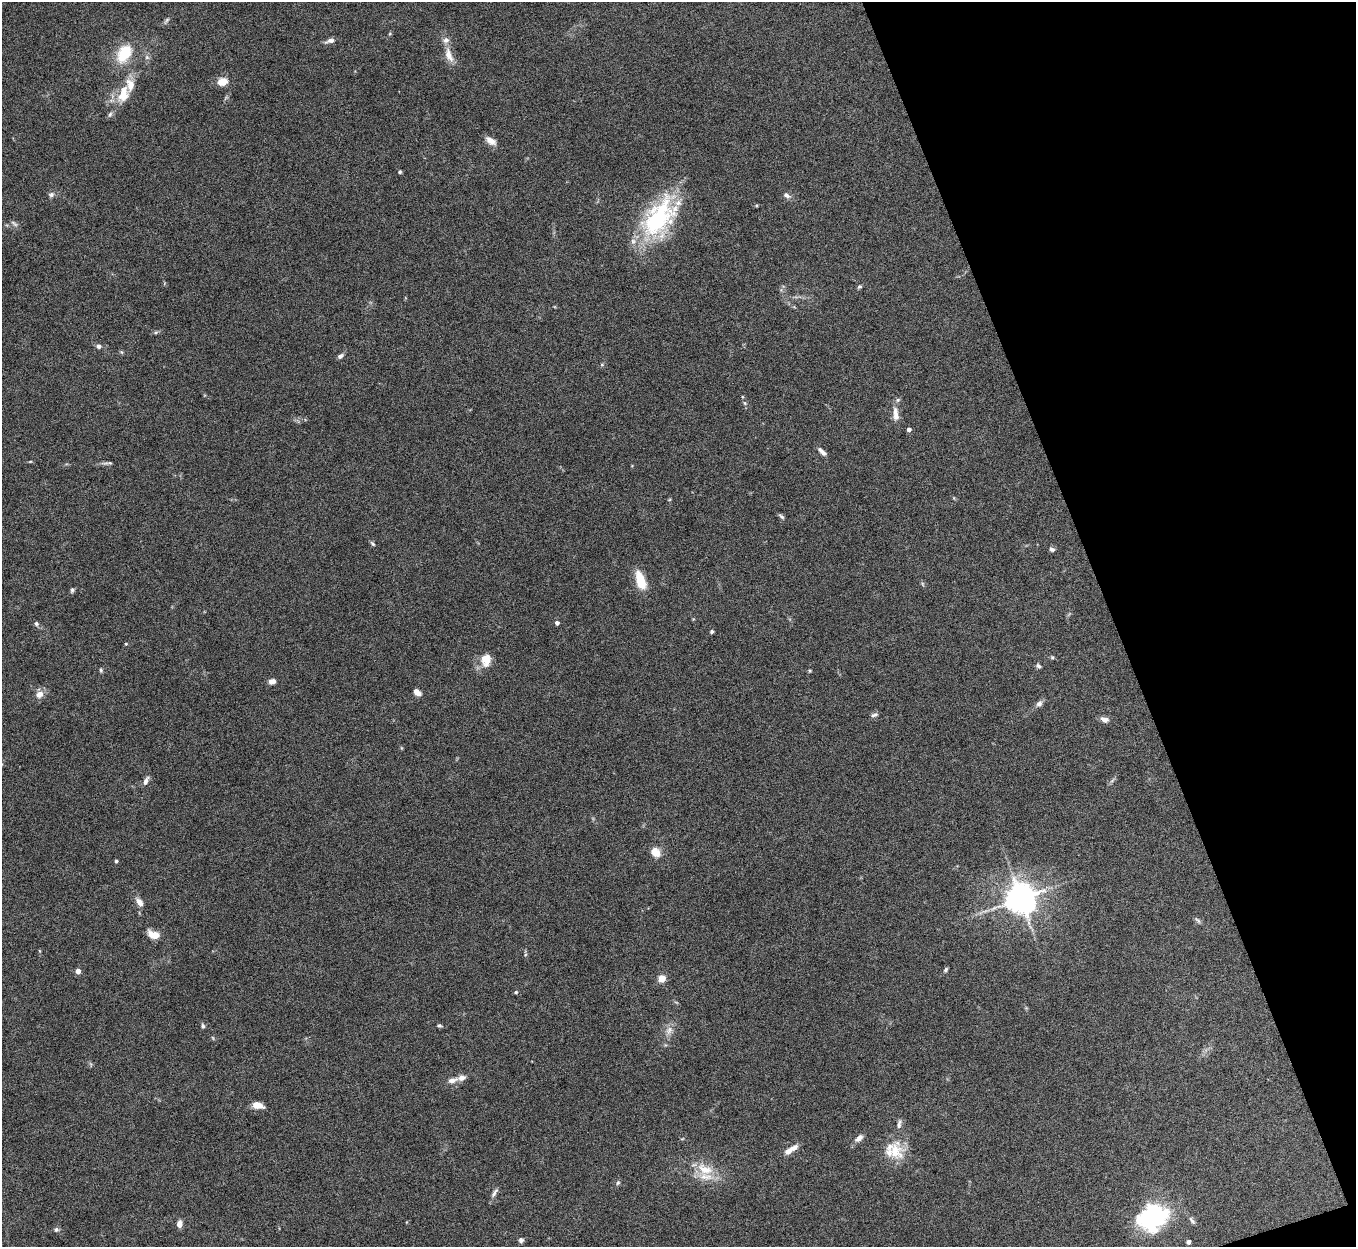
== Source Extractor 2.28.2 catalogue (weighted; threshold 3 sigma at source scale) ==
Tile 12 of 4 x 4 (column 4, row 3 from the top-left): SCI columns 4064-5417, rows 1396-2640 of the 5422 x 5406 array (HDU 1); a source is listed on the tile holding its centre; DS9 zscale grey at full resolution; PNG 1358 x 1249 px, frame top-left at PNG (2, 2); no overlay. Shown black and unused: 18% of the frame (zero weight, under 5 of 10 exposures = <1% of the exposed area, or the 3 px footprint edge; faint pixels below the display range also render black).
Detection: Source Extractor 2.28.2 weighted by HDU 2 'WHT'; one run over the whole footprint, this tile lists its part. Background 0.145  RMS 0.0057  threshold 0.0234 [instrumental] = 3 sigma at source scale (4.09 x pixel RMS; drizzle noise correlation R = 1.36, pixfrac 0.8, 0.05/0.05 arcsec/px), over >= 5 px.
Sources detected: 84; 1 too faint to see at this stretch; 2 inside a brighter object's white glare — not listed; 7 inside a brighter listed object's ellipse — not listed separately; the other 74 listed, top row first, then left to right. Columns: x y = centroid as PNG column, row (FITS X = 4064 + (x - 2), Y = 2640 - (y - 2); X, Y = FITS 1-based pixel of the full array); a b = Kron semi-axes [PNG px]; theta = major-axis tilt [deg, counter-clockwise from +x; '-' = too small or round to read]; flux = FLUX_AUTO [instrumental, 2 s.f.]
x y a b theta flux
167 21 12 4 51 1.1
330 41 13 6 17 2.3
125 53 22 15 81 15
449 55 20 9 -71 5.8
147 57 7 6 - 1.4
222 82 14 10 17 5.3
123 95 18 14 42 9.2
110 114 8 5 63 1.2
491 141 13 7 -35 4.1
400 172 4 4 - 0.7
51 195 8 7 - 1.5
786 195 10 6 -37 1.8
756 205 4 3 - 0.6
659 218 56 32 54 59
859 287 7 4 28 0.8
156 332 6 4 19 0.79
98 346 6 6 - 1.5
340 356 8 5 32 1.5
745 403 6 4 -88 0.86
896 414 20 7 -85 4.5
909 430 4 4 - 2
822 452 12 5 -44 2.3
110 463 6 4 -40 0.71
781 516 10 4 -40 1.1
372 544 7 4 -48 0.91
1052 549 7 5 -17 1.3
641 581 21 9 -73 13
923 584 6 4 -70 0.71
72 590 7 5 80 0.95
557 623 4 4 - 1.9
36 624 6 6 - 1
712 631 4 3 - 1.2
126 644 4 4 - 0.51
1052 657 5 4 - 0.75
486 660 16 12 82 7.5
1038 666 7 5 -50 1.1
101 670 6 4 -88 0.84
810 671 4 4 - 0.53
272 681 7 5 9 3
417 692 8 5 -40 3.2
39 694 11 8 33 3.7
1039 704 8 7 - 2
874 715 9 5 20 1.3
1104 719 10 6 -22 2.7
146 781 12 6 69 2.2
655 852 13 10 -41 5.4
116 861 4 3 - 1
1021 898 9 8 - 950
139 902 12 7 -53 2.8
1198 920 11 3 -49 1
154 935 12 7 -19 7.8
946 970 6 4 53 0.96
78 971 4 4 - 3.7
662 978 5 5 - 15
516 992 5 4 - 0.65
439 1025 5 4 - 0.79
203 1026 6 5 - 1
669 1030 13 8 56 3.5
213 1038 6 3 -71 0.55
452 1080 15 7 16 3.2
257 1105 10 6 -15 6.4
899 1124 13 5 75 2
859 1138 11 6 41 2.8
791 1150 18 6 33 5.1
895 1151 26 21 -86 14
705 1169 26 14 -25 12
618 1183 6 5 - 0.86
494 1193 15 5 57 1.8
1153 1216 36 29 60 52
1192 1221 13 5 -52 1.5
179 1224 8 6 78 3.1
56 1230 7 6 - 1.1
521 1240 7 6 - 1.3
1188 1242 4 4 - 1.9